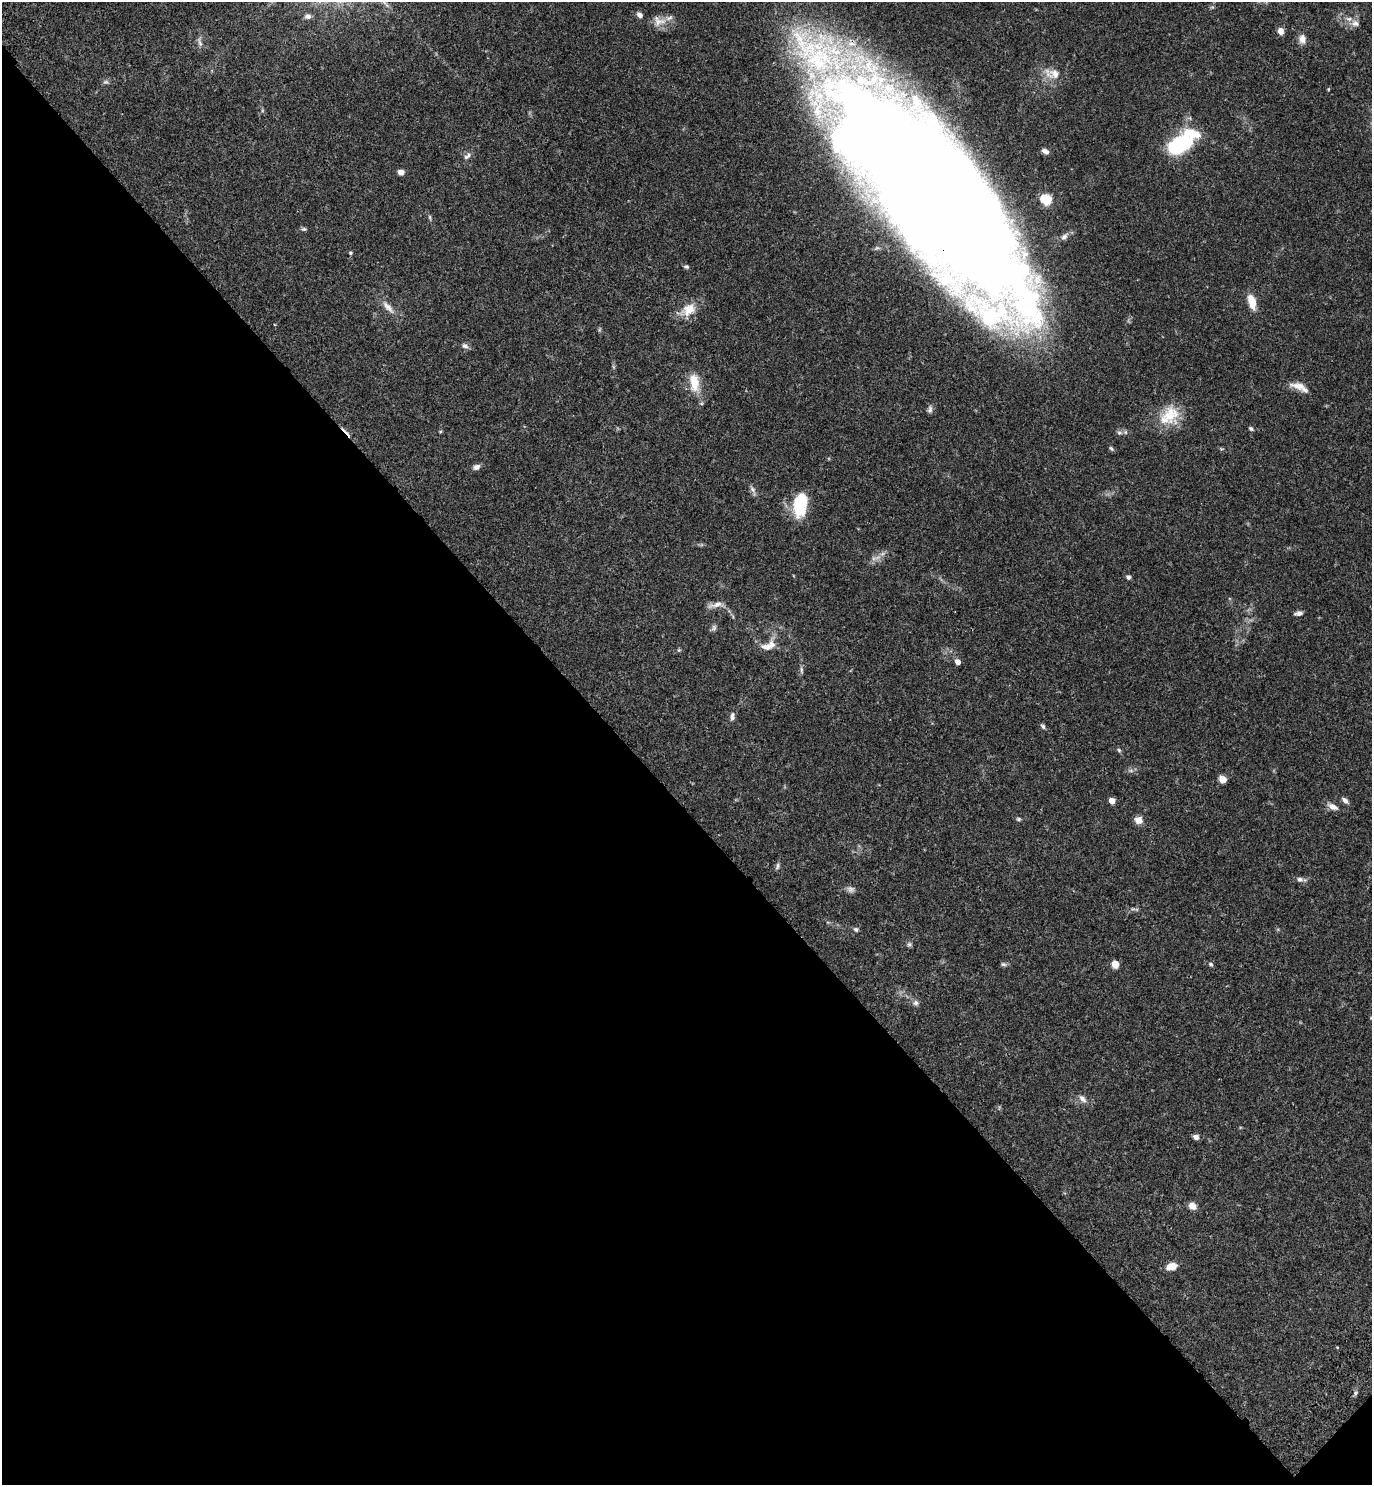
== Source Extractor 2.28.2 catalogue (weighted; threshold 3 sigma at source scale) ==
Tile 14 of 4 x 4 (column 2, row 4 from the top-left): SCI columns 1759-3128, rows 92-1574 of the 6120 x 6120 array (HDU 1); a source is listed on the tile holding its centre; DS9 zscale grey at full resolution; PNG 1374 x 1487 px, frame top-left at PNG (2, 2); no overlay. Shown black and unused: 46% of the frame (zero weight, under 3 of 4 exposures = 6% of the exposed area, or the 3 px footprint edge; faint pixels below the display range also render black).
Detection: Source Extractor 2.28.2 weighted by HDU 2 'WHT'; one run over the whole footprint, this tile lists its part. Background 0.0581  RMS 0.0031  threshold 0.0138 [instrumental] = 3 sigma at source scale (4.5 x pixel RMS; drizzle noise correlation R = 1.50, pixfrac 1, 0.05/0.05 arcsec/px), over >= 5 px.
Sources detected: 73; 1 too faint to see at this stretch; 1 cosmic-ray / hot-pixel residue — not listed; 6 inside a brighter listed object's ellipse — not listed separately; the other 65 listed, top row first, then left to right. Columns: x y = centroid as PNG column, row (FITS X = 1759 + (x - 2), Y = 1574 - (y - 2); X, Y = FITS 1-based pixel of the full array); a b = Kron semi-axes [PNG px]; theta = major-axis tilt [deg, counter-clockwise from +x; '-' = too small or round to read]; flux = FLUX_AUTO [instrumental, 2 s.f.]
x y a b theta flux
640 15 9 6 -50 1.2
308 16 8 6 1 1
659 21 20 15 -12 3.7
1355 23 11 9 -10 1.7
1281 31 8 6 -81 1.8
1302 39 12 9 -82 1.9
200 42 15 5 -71 1.2
1055 74 16 12 -41 3.3
106 82 8 6 0 0.7
1328 89 5 3 - 0.26
1179 145 19 12 30 32
1045 151 8 5 -31 1.2
467 156 12 6 41 1.1
401 172 6 5 - 1.9
932 196 211 69 -50 1300
1046 199 6 5 - 23
430 217 8 4 -81 0.46
304 229 7 5 -13 0.55
1064 237 9 6 33 1
350 253 4 4 - 0.44
686 266 6 5 - 0.55
1252 302 14 7 -74 5.2
388 307 23 8 -48 2.8
689 309 20 15 40 5.1
465 346 9 7 -25 1
694 382 26 13 -81 6
1299 387 25 8 -24 3.1
930 409 11 6 80 0.92
1169 415 32 20 44 9.4
1251 429 7 5 -30 0.54
1111 449 7 5 -49 0.53
476 467 9 6 21 1.3
752 489 11 6 -54 1
800 504 25 14 83 13
1128 577 5 5 - 0.78
716 604 19 7 15 2
1299 613 10 5 7 1
714 628 9 7 67 0.8
766 647 16 9 -12 2.3
679 650 5 5 - 0.36
958 662 5 4 - 2.3
801 670 10 4 -85 0.65
732 717 12 5 85 1
1043 726 7 5 -47 0.61
1119 750 6 5 - 0.5
1223 779 5 5 - 6
1345 800 9 5 -40 1.1
1112 801 5 4 - 3.5
1333 807 15 7 -28 1.8
1019 819 6 4 -26 0.48
1139 820 8 8 - 2.5
777 866 9 5 70 0.76
1300 879 8 6 -14 1.1
851 889 11 8 -22 1.2
856 929 7 6 - 0.66
909 944 6 6 - 0.59
1003 964 8 5 -14 0.62
1115 964 6 6 - 3.3
1211 964 6 5 - 0.64
916 1003 8 7 - 0.96
1082 1099 13 7 -47 1.5
1196 1137 7 6 - 1.1
1192 1206 8 7 - 2.4
1172 1266 13 9 15 2.5
1355 1393 6 4 88 0.58
Overlapping masked pixels (flux is a lower limit): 1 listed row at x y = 932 196
Isophote crosses this tile's border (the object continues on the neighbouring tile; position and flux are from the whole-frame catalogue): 1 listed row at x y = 932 196